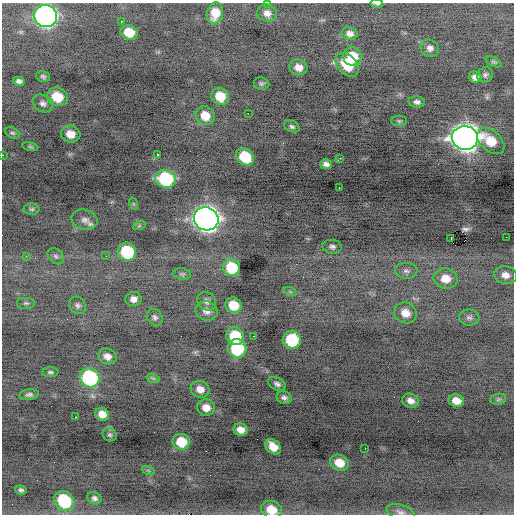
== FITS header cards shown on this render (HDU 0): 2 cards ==
NAXIS1  =                  512 / Axis length
NAXIS2  =                  512 / Axis length

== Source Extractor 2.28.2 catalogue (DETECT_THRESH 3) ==
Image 512 x 512 px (HDU 0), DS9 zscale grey, 1 PNG px = 1 image px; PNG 516 x 516 px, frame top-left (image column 1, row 512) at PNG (2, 3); each listed source drawn as its Kron ellipse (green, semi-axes under 4 px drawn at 4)
Background -0.805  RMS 0.83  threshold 2.48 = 3 sigma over >= 5 px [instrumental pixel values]
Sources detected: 96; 1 with non-positive FLUX_AUTO (blend fragments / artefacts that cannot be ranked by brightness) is neither listed nor drawn; the other 95 listed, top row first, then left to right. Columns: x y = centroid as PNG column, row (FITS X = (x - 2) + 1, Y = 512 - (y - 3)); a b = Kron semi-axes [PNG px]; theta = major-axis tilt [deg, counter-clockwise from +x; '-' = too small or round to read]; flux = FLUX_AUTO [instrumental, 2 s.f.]
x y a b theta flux
268 4 3 2 - 120
377 4 6 3 -7 86
215 13 11 8 78 840
267 13 10 8 -14 350
46 16 12 11 - 22000
121 22 3 2 - 100
129 32 8 7 - 1100
350 34 8 6 -10 250
430 48 9 8 - 260
352 57 9 9 - 1300
494 62 8 4 -26 100
347 65 14 9 -48 1400
298 67 9 7 -18 450
485 75 8 7 - 150
43 76 7 5 -19 110
475 77 6 6 - 260
19 81 6 4 -12 170
261 83 8 6 -11 120
220 96 9 8 - 1200
57 97 10 9 - 1400
417 102 8 5 -4 200
43 103 10 8 -28 240
248 113 2 2 - 620
205 116 10 9 - 890
399 121 8 5 -1 100
292 127 8 5 -25 130
12 133 8 5 -26 100
71 134 10 8 -14 630
465 138 13 12 - 56000
491 141 16 10 -41 1200
30 147 8 4 -9 78
157 154 3 2 - 260
2 155 2 2 - 320
245 157 9 8 - 1900
340 158 3 2 - 300
326 164 6 5 - 230
166 179 10 9 - 4600
339 188 2 2 - 95
134 204 6 4 -71 66
32 209 8 6 0 100
206 219 12 11 - 43000
84 220 13 10 -14 330
139 226 6 4 19 69
506 237 2 2 - 89
451 238 3 2 - 110
332 247 9 7 -3 190
127 252 9 8 - 3000
26 256 3 3 - 40
56 256 9 6 -45 160
106 256 3 2 - 46
232 268 9 8 - 2000
406 271 11 8 -4 250
182 274 9 5 -8 120
505 275 11 9 -13 410
446 279 12 10 -11 790
290 292 7 4 -19 95
133 299 8 7 - 320
207 301 10 8 -38 250
26 303 9 5 0 150
78 305 9 7 -51 190
233 305 8 7 - 1200
207 311 11 9 -22 350
405 313 11 10 - 670
155 317 9 7 -52 170
469 317 10 8 -1 200
235 336 9 8 - 2200
253 336 2 2 - 220
292 340 9 8 - 3100
237 348 9 9 - 3200
107 356 9 7 -26 360
50 372 8 5 3 120
90 378 10 9 - 6800
153 378 7 4 -18 95
277 384 9 6 -28 190
200 389 9 8 - 450
29 395 10 5 8 170
284 398 8 6 -22 190
498 399 8 5 7 100
411 401 8 7 - 330
456 401 8 6 -16 510
206 408 9 8 - 510
102 414 7 6 - 510
76 417 3 2 - 71
240 430 7 6 - 400
110 435 7 6 - 110
181 442 9 8 - 1500
273 447 9 6 -42 680
365 448 2 2 - 25
339 463 9 7 -24 830
148 470 6 4 -19 83
21 490 6 4 -13 130
94 498 7 6 - 180
64 501 11 9 -46 3600
271 510 11 8 -21 990
400 512 14 7 -15 270
At the frame edge (FLAGS 8, measured only in part): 5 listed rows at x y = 268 4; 377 4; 2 155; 271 510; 400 512
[1 non-positive-flux detection neither listed nor drawn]